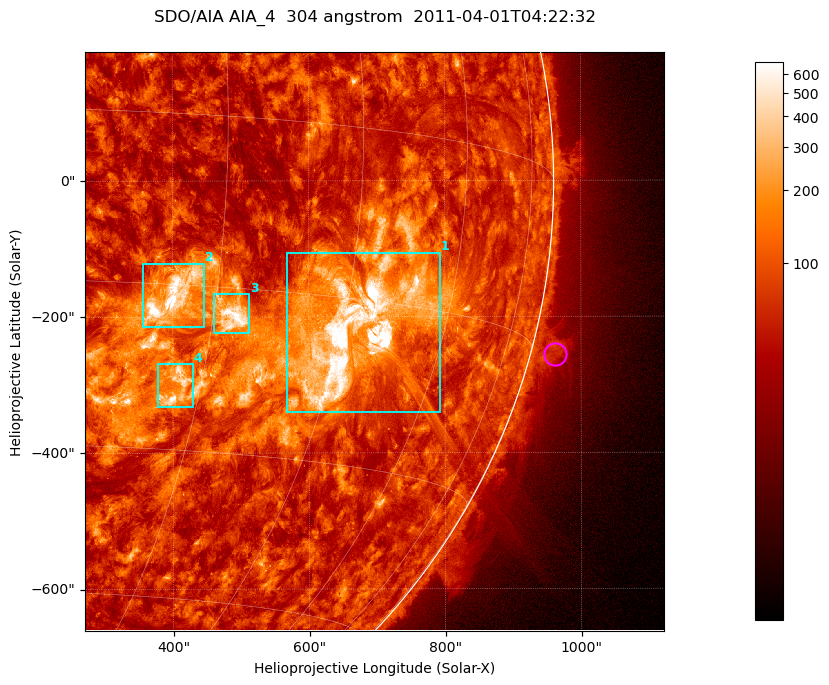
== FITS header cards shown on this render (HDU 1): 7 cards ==
TELESCOP= 'SDO/AIA '           / For AIA: SDO/AIA
INSTRUME= 'AIA_4   '           / For AIA: AIA_ATA1, AIA_ATA2, AIA_ATA3 or AIA_AT
WAVELNTH=                  304 / [angstrom] Wavelength
WAVEUNIT= 'angstrom'           / Wavelength unit: angstrom
DATE-OBS= '2011-04-01T04:22:32.123' / [ISO] Date when observation started; ISO 8
CTYPE1  = 'HPLN-TAN'           / CTYPE1; Typically HPLN
CTYPE2  = 'HPLT-TAN'           / CTYPE2; Typically HPLT

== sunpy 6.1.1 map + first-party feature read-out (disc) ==
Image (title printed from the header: SDO/AIA AIA_4  304 angstrom  2011-04-01T04:22:32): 1418 x 1418 px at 0.6 arcsec/px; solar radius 960 arcsec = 1600 px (partial field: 18% of the solar disc is inside the frame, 73% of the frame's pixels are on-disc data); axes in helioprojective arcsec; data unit not stated in the header (colour bar unlabelled)
Orientation: roll -0.132 deg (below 1 deg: not rotated)
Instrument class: DISC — disc imager (sunpy class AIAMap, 304 A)
Bright regions (active regions / flare kernels): reference = the on-disc median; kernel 11 px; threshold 5 sigma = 168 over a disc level ~71.3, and >= 1.15x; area >= 2010 px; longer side >= 17 px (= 10 arcsec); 4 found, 4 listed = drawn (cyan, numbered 1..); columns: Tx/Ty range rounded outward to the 2 arcsec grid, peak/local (2 s.f.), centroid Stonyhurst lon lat
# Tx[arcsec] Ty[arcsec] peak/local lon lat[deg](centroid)
1 568..792 -342..-106 19 +47 -18
2 356..446 -216..-122 13 +26 -16
3 460..512 -224..-166 11 +32 -17
4 376..430 -332..-268 9.6 +27 -24
Off-limb structures (1.02-1.3 R_sun): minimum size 400 px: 5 found; the strongest spans PA ~255..260 deg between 1.02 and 1.07 R_sun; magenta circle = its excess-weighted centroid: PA ~255 deg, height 1.04 R_sun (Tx ~962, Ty ~-256 arcsec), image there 2.3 x the reference